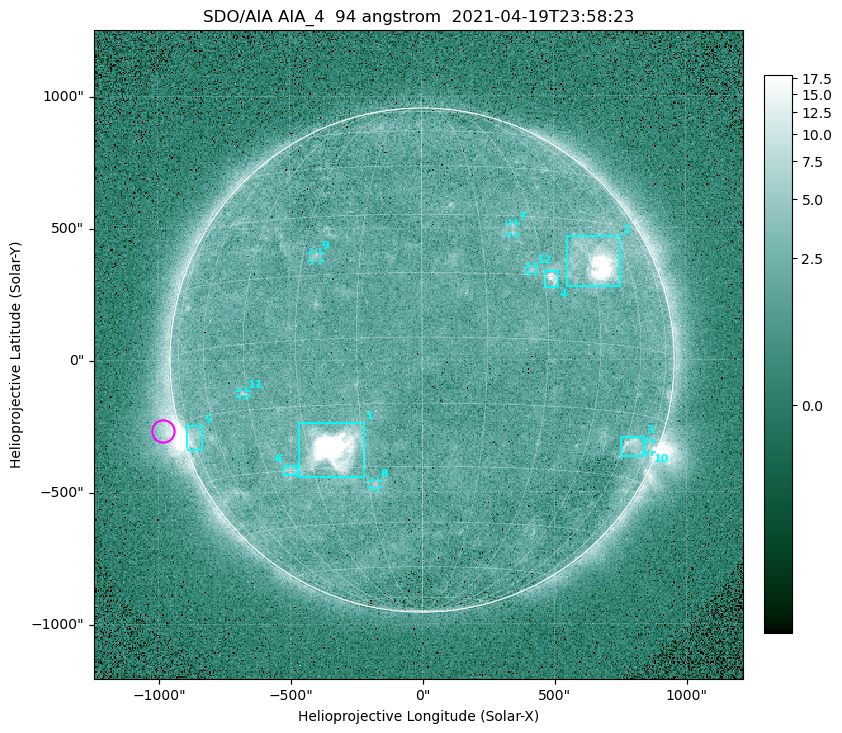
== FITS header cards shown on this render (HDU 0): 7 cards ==
TELESCOP= 'SDO/AIA '
INSTRUME= 'AIA_4   '
WAVELNTH=                   94
WAVEUNIT= 'angstrom'
DATE-OBS= '2021-04-19T23:58:23.12'
CTYPE1  = 'HPLN-TAN'
CTYPE2  = 'HPLT-TAN'

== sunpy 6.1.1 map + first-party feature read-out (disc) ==
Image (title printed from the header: SDO/AIA AIA_4  94 angstrom  2021-04-19T23:58:23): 512 x 512 px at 4.8 arcsec/px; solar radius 955 arcsec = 199 px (full disc in frame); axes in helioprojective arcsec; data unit not stated in the header (colour bar unlabelled)
Orientation: roll -0.137 deg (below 1 deg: not rotated)
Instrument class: DISC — disc imager (sunpy class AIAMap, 94 A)
Bright regions (active regions / flare kernels): reference = the median radial profile (limb darkening/brightening removed); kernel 5 px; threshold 5 sigma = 2.56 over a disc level ~1.78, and >= 1.15x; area >= 9 px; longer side >= 5 px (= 24 arcsec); searched inside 0.97 R_sun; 12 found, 12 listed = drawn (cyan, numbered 1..; 6 of them under ~33 arcsec drawn as corner ticks so the feature stays visible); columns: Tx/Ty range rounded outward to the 10 arcsec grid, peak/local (2 s.f.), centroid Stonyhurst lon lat
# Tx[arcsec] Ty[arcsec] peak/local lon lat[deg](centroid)
1 -470..-220 -450..-230 1200 -23 -25
2 550..750 280..470 51 +47 +20
3 750..840 -370..-290 4.5 +64 -22
4 460..520 270..340 6.3 +32 +15
5 -900..-830 -340..-250 6.4 -73 -19
6 -530..-470 -440..-400 2.9 -37 -30
7 330..360 470..520 2.8 +24 +26
8 -190..-170 -480..-450 3 -13 -34
9 -420..-380 380..410 2.9 -27 +20
10 850..870 -350..-310 2.9 +75 -22
11 -690..-660 -140..-110 2.9 -46 -11
12 400..430 330..360 2.7 +27 +16
Off-limb structures (1.02-1.3 R_sun): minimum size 50 px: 7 found; the strongest spans PA ~90..115 deg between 1.02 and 1.22 R_sun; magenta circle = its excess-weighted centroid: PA ~105 deg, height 1.06 R_sun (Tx ~-980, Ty ~-270 arcsec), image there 4.7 x the reference